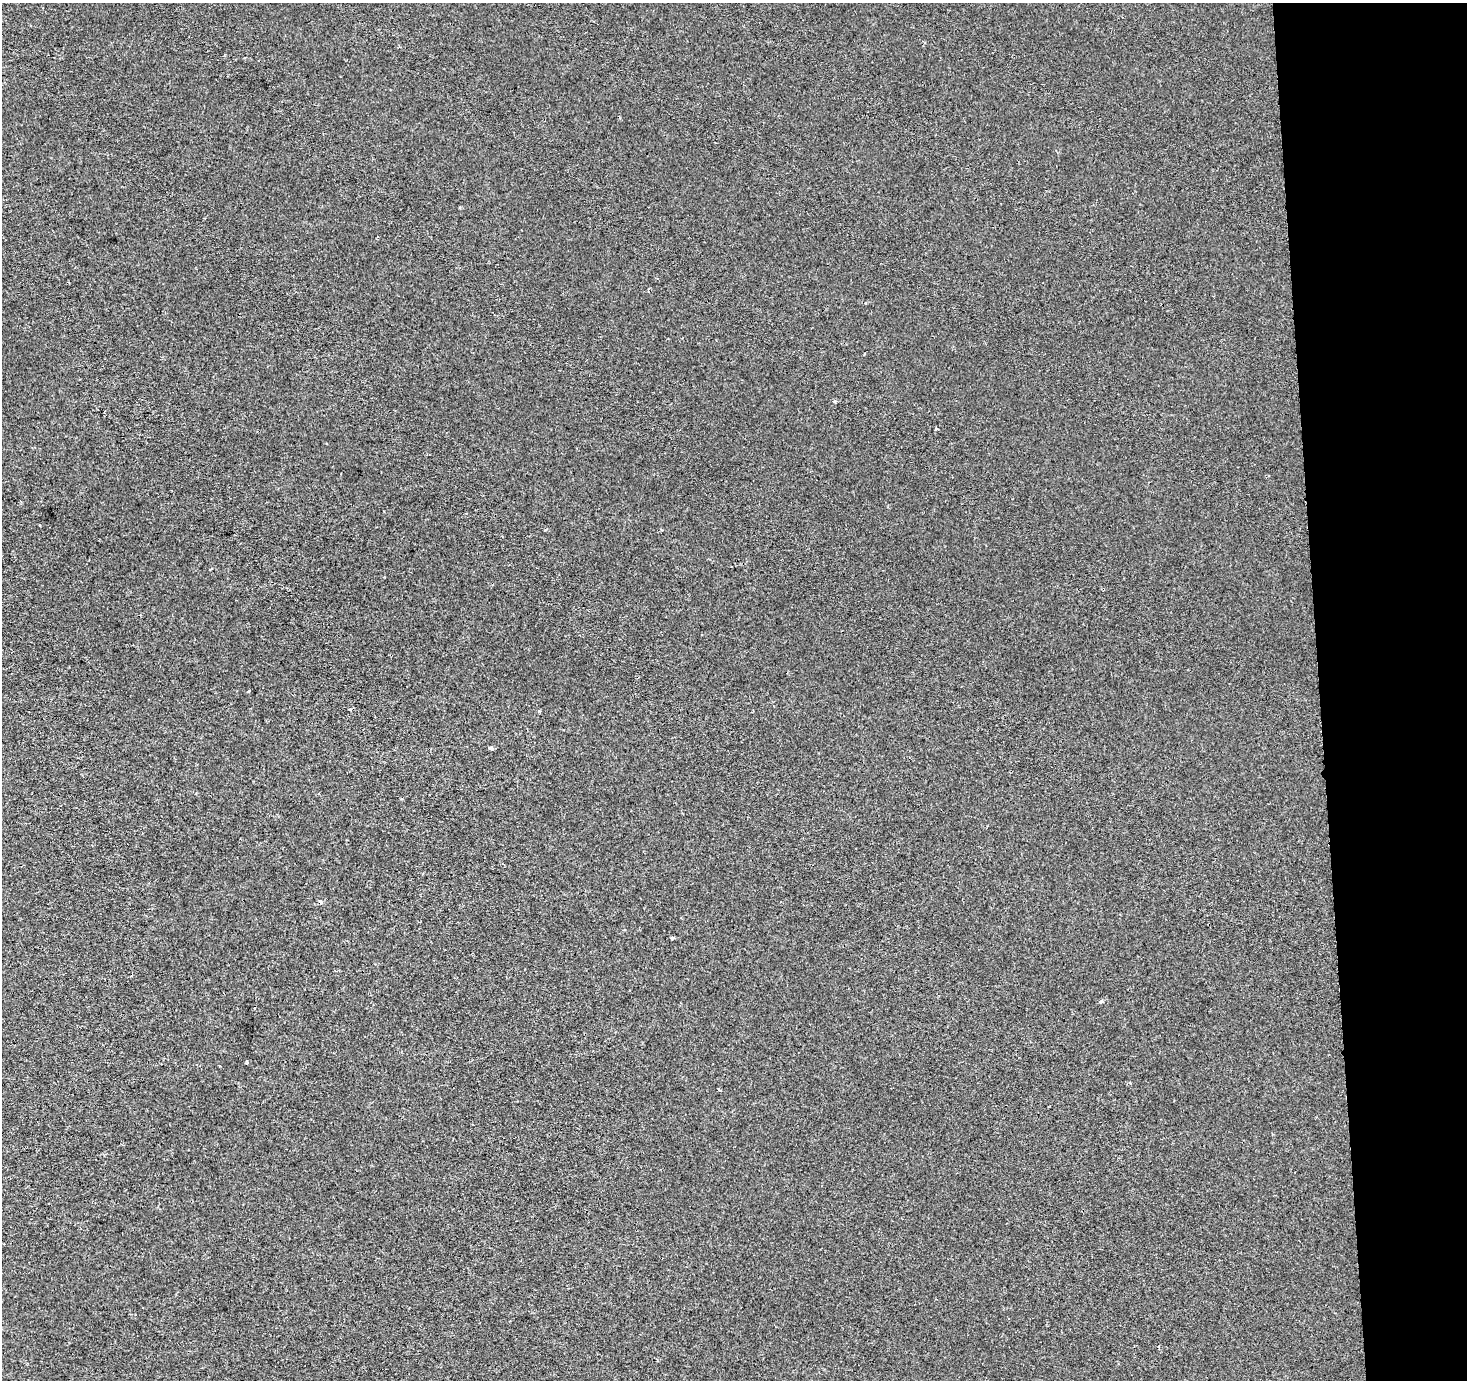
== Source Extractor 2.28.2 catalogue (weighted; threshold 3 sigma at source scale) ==
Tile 6 of 3 x 3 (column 3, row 2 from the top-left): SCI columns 2931-4395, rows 1378-2755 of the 4459 x 4133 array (HDU 1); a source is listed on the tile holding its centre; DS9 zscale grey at full resolution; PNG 1469 x 1382 px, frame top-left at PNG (2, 3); no overlay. Shown black and unused: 10% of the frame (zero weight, under 2 of 3 exposures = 3% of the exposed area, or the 3 px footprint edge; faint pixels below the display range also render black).
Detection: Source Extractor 2.28.2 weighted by HDU 2 'WHT'; one run over the whole footprint, this tile lists its part. Background -6.25e-04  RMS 0.003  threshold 0.0135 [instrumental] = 3 sigma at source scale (4.5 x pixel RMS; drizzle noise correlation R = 1.50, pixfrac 1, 0.0396/0.0396 arcsec/px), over >= 5 px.
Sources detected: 9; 1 cosmic-ray / hot-pixel residue — not listed; the other 8 listed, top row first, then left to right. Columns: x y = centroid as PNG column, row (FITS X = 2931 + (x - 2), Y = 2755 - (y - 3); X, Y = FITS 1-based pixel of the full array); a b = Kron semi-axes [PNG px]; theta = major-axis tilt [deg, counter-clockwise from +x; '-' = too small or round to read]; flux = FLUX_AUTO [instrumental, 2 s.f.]
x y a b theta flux
834 401 4 3 - 0.54
936 429 3 3 - 0.88
249 691 3 2 - 0.4
491 748 4 3 - 1.3
402 799 3 2 - 0.35
672 938 4 4 - 0.37
1101 1001 5 4 - 0.89
719 1089 5 3 - 0.3